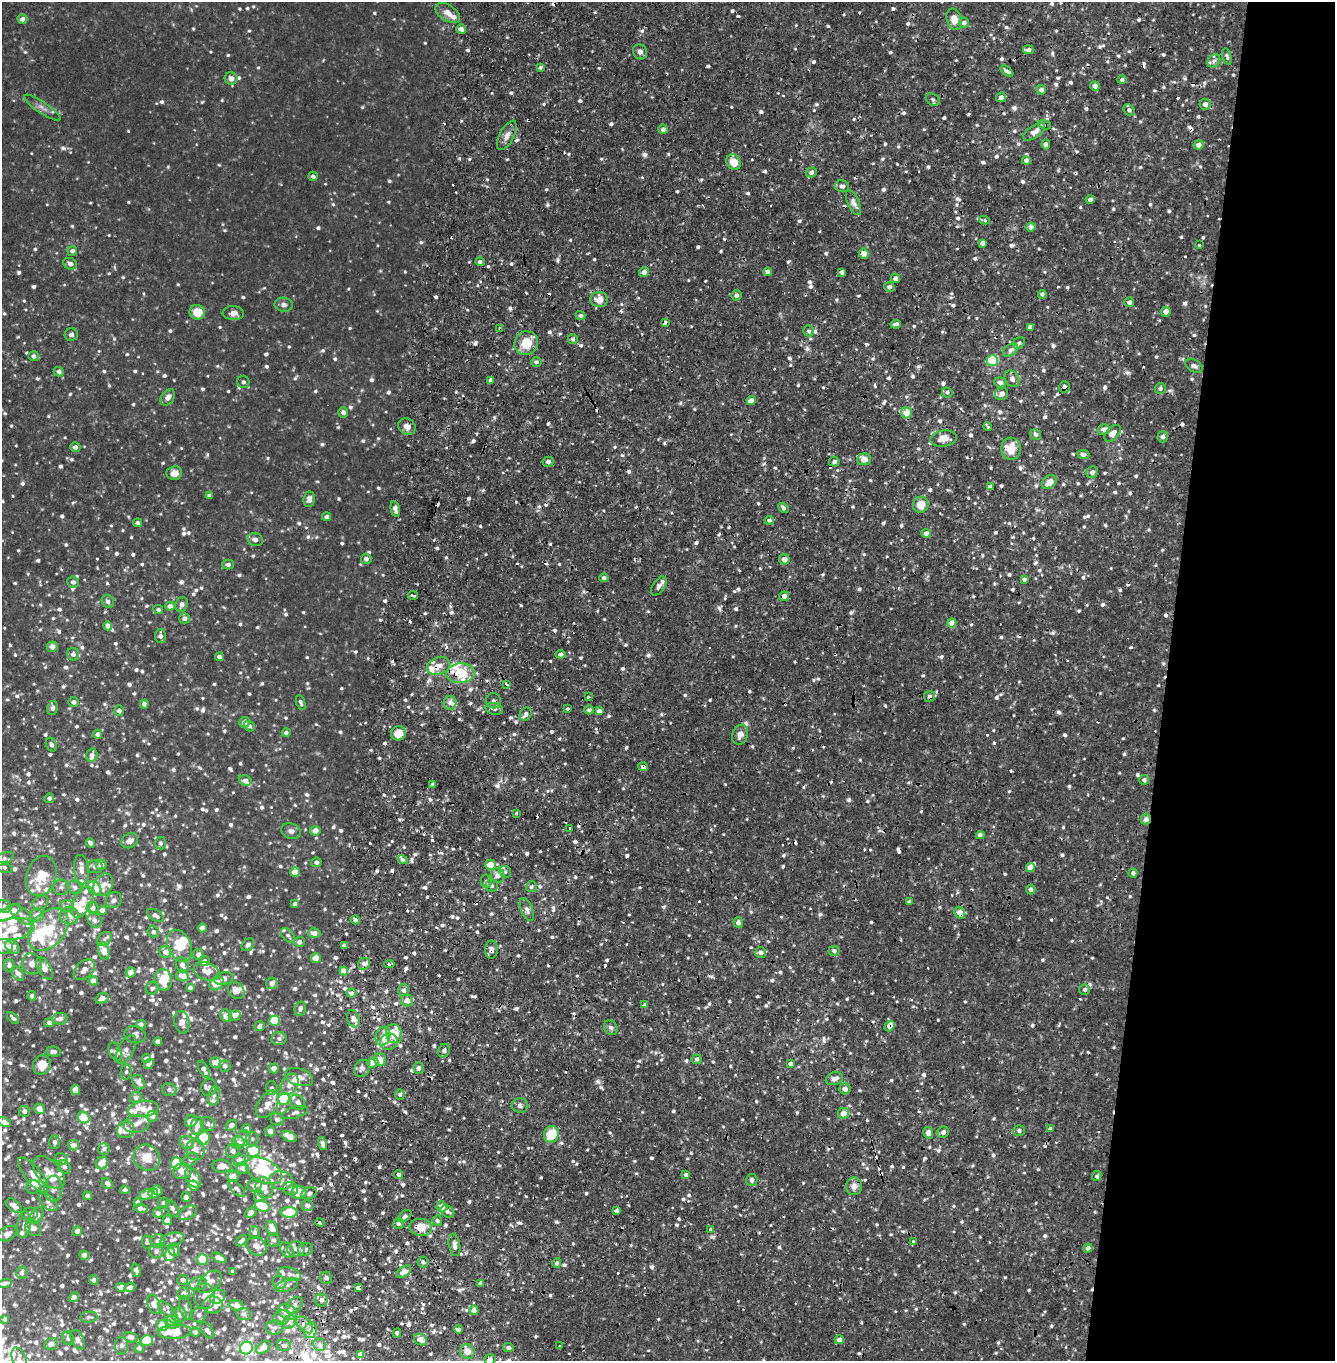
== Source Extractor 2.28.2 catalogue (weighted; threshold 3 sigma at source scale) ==
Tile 8 of 4 x 4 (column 4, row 2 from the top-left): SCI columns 4237-5569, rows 2829-4187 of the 5693 x 5657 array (HDU 1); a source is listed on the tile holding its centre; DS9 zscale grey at full resolution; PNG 1337 x 1363 px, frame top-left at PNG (2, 2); each listed source drawn as its Kron ellipse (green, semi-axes under 4 px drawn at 4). Shown black and unused: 13% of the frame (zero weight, under 2 of 4 exposures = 1% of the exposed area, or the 3 px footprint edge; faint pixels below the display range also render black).
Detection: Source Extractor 2.28.2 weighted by HDU 2 'WHT'; one run over the whole footprint, this tile lists its part. Background 0.051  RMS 0.011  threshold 0.0512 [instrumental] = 3 sigma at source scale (4.5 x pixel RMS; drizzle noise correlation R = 1.50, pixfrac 1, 0.05/0.05 arcsec/px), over >= 5 px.
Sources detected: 1690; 3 inside a brighter object's white glare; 65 cosmic-ray / hot-pixel residue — neither listed nor drawn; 126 inside a brighter listed object's ellipse — not listed separately; of the other 1496, all 500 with FLUX_AUTO >= 2.83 (the completeness limit of this list) listed and drawn (996 fainter detections not listed), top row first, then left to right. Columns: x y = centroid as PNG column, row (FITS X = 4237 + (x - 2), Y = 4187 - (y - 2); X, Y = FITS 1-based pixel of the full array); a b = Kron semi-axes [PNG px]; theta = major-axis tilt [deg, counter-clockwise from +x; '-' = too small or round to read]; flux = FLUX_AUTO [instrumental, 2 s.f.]
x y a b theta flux
448 13 14 7 -33 7.6
22 19 5 4 - 5.2
954 19 11 7 -71 13
964 23 5 5 - 4.4
461 29 5 4 - 6.9
1028 50 5 4 - 3.9
640 52 8 7 - 4
1227 56 8 4 -74 2.9
1214 61 7 5 47 3.2
540 68 4 4 - 2.9
1007 71 7 4 -37 3.6
231 78 6 6 - 6.3
1122 80 4 4 - 3.2
1095 86 5 4 - 5.4
1041 90 5 4 - 4.5
1001 97 5 4 - 5.7
933 100 7 5 -35 3
1205 104 5 5 - 5.3
42 108 21 5 -34 6.2
1129 110 6 5 - 3.4
1045 125 7 3 -19 6.3
663 129 5 4 - 4.6
1034 132 12 6 34 8.4
507 135 16 7 62 7.4
1046 144 5 4 - 5.1
1198 145 5 4 - 6.8
1026 160 4 4 - 4.4
734 162 8 6 -57 17
811 172 5 5 - 4.2
313 176 5 4 - 3.3
842 186 7 6 - 4.2
1090 199 4 4 - 3.9
853 203 13 6 -66 4.8
984 220 5 3 - 4.2
1031 227 4 4 - 8.3
982 243 4 4 - 5.4
1199 245 3 3 - 11
72 251 5 4 - 3.6
864 253 5 5 - 9.3
480 262 5 4 - 3
70 264 7 5 -25 4.4
644 272 5 5 - 6.1
768 272 4 4 - 5.3
842 272 4 4 - 4.6
895 278 4 4 - 4.4
889 287 5 5 - 4.1
1042 294 4 4 - 3.2
737 295 5 5 - 4
599 300 9 7 0 11
1129 302 5 4 - 4.4
284 305 9 7 -5 4.3
197 312 8 7 - 18
1166 312 5 5 - 7.4
233 313 10 7 -3 6.8
581 315 5 4 - 2.8
665 322 4 3 - 10
896 324 5 3 - 3.3
1030 327 4 4 - 4.5
500 329 4 3 - 18
809 331 5 5 - 3.2
71 334 6 6 - 3.4
573 339 5 5 - 3
526 343 12 11 - 22
1019 343 6 5 - 2.9
1010 350 8 5 36 3.5
34 356 5 5 - 3.4
992 360 5 5 - 72
536 362 5 4 - 2.9
1194 366 9 6 -31 3.8
59 372 5 4 - 4.1
1012 379 8 7 - 5.4
491 380 4 4 - 5.3
243 382 6 6 - 3
1000 382 6 5 - 4.9
1065 387 6 5 - 4.8
1160 388 5 5 - 3
947 392 5 5 - 3
1002 394 7 5 29 4.9
168 397 9 6 52 6
751 401 5 4 - 7.6
343 412 5 4 - 4.8
906 413 5 5 - 16
407 426 9 8 - 7
988 426 4 3 - 3
1104 429 6 5 - 5.3
1113 433 10 6 49 8.7
1036 434 5 5 - 2.9
1163 437 5 5 - 3.8
943 438 13 8 9 12
75 447 5 4 - 4.1
1011 449 11 10 - 20
1083 454 6 4 -7 3.4
864 459 7 6 - 8.7
548 462 5 5 - 4.5
834 462 5 5 - 3.6
1092 472 6 5 - 3.8
174 473 8 7 - 7.3
1049 482 8 6 38 11
990 487 4 3 - 22
209 496 4 3 - 3.2
309 499 8 6 82 6.2
921 505 8 7 - 16
783 508 6 4 -50 3.4
395 509 8 4 -77 6.2
327 517 4 4 - 3.7
769 520 5 4 - 3
137 523 4 4 - 2.9
926 533 4 4 - 6.3
255 540 8 6 -20 5.3
366 559 5 5 - 4.3
784 559 5 5 - 7.4
228 565 6 5 - 3.8
604 578 4 4 - 3.5
1024 579 4 4 - 3.3
73 582 6 5 - 3.2
659 586 11 6 57 3.7
413 595 5 3 - 7.2
784 596 5 4 - 5.8
108 601 7 5 -52 3.8
181 604 7 6 - 4.4
170 606 5 4 - 6.7
158 610 5 4 - 2.8
184 618 5 5 - 5
952 623 4 4 - 11
108 626 4 4 - 5.4
160 636 7 5 88 4.7
52 647 5 5 - 7.3
73 654 6 6 - 4.6
561 654 5 4 - 4
219 657 4 3 - 3.3
439 666 12 8 22 12
460 673 14 10 5 32
507 684 4 3 - 3.2
589 697 3 2 - 4
929 697 5 5 - 3.2
493 701 7 7 - 4.6
74 702 5 5 - 4.1
301 703 8 4 -69 3
450 703 7 6 - 5.3
144 704 4 4 - 4.1
52 708 7 5 78 3.7
494 709 9 5 -11 3.7
568 709 3 3 - 3.7
589 710 5 4 - 3.2
119 711 5 5 - 4.6
599 711 4 4 - 7
526 714 7 5 60 5.1
245 722 5 5 - 4.8
249 726 6 5 - 3
286 733 4 4 - 3.1
398 733 7 7 - 16
98 734 4 4 - 4.6
740 735 10 7 68 6.8
51 745 7 5 -64 3.9
92 755 6 5 - 5
643 767 5 3 - 8.1
1144 780 5 5 - 3.2
245 781 6 5 - 6.4
432 785 4 4 - 4.4
49 798 5 4 - 3.1
516 814 3 3 - 4
1146 819 6 5 - 5.1
570 828 3 3 - 12
291 831 10 7 -20 4.6
315 831 5 5 - 8.8
980 835 4 4 - 5
130 841 9 7 33 6.8
90 843 5 3 - 3.3
160 843 6 5 - 2.9
4 859 10 5 28 2.9
403 860 5 4 - 3.3
316 862 5 5 - 3.4
101 865 5 5 - 6.1
490 865 5 5 - 18
4 867 9 5 -18 3.1
95 867 8 6 -2 3.5
1030 867 4 4 - 12
81 870 15 7 -85 6.4
295 872 4 4 - 12
505 872 6 5 - 2.9
1133 873 4 4 - 3.6
498 875 7 6 - 5.8
41 876 20 15 71 23
486 881 7 5 -78 2.8
103 885 12 9 59 9.6
492 886 6 6 - 3.6
61 887 8 8 - 3.3
75 887 7 6 - 3.6
531 887 5 5 - 3
94 888 8 6 -48 22
1031 889 5 5 - 3.4
114 900 8 7 - 4
909 901 4 3 - 3
40 902 8 6 26 3.6
82 902 17 9 62 15
295 904 4 4 - 5.1
5 906 7 6 - 3.6
67 906 7 6 - 3.1
93 908 6 5 - 4.4
102 910 4 4 - 7.7
527 910 12 6 -67 4.4
8 913 14 6 29 28
960 913 6 5 - 11
21 914 14 6 -38 5.8
37 915 7 6 - 7.1
155 915 9 5 -30 4.5
69 916 9 8 - 9.3
95 920 8 6 -55 3.8
355 920 4 4 - 3.9
738 923 5 4 - 4.8
202 928 4 4 - 6.8
11 929 23 10 7 24
48 930 24 16 48 43
153 932 5 5 - 3.3
314 933 6 5 - 6.2
288 935 9 5 -49 3
104 939 8 6 42 3
299 942 5 5 - 4.7
248 945 7 5 46 3
344 945 4 3 - 5.1
4 946 9 7 -10 8.4
179 946 17 11 -65 26
12 947 8 5 -36 9
491 950 9 6 89 5.5
104 951 9 5 -75 13
834 951 5 5 - 3.4
166 952 6 6 - 7.6
761 952 5 5 - 6
198 954 5 5 - 5
316 958 5 4 - 11
204 961 5 5 - 4.2
32 964 11 9 -66 7.7
364 964 6 5 - 5.1
389 964 5 3 - 3.7
9 965 6 5 - 4
182 965 7 6 - 5.2
44 968 12 6 -61 6.8
84 970 12 8 44 7.8
207 971 13 8 -20 10
344 971 4 4 - 14
131 972 5 5 - 6.6
18 973 8 5 -51 3.9
183 976 6 5 - 12
224 978 10 6 12 6.2
163 980 10 8 -83 25
93 981 4 4 - 8.8
217 983 8 6 43 10
272 983 6 5 - 5.9
152 988 7 6 - 2.9
190 988 4 4 - 3.6
1085 989 5 5 - 3.3
404 990 6 5 - 4.2
236 991 9 7 -45 10
351 993 5 4 - 4
32 996 4 4 - 4.2
102 998 7 5 20 4.9
407 1000 6 6 - 7.4
645 1005 4 3 - 15
300 1009 7 5 76 4
235 1015 6 5 - 6.2
226 1016 6 5 - 9.6
13 1018 7 4 -44 3.2
60 1019 7 5 7 5.6
353 1019 9 6 -72 6.2
275 1021 5 5 - 44
182 1022 11 7 -80 6.4
49 1023 5 4 - 5
141 1024 5 4 - 3.1
260 1026 5 4 - 4.2
889 1026 6 4 53 25
611 1028 8 6 -57 3.1
394 1034 10 8 -64 18
135 1035 11 8 -17 5.4
383 1036 9 7 73 6.9
279 1038 7 6 - 3.6
158 1041 4 4 - 4.4
389 1042 9 8 - 7.7
126 1049 15 8 60 5.8
444 1051 7 5 62 3.7
54 1052 7 5 -6 3.7
115 1052 10 5 -68 3.1
146 1059 4 4 - 3
697 1059 5 5 - 2.9
380 1060 6 6 - 12
216 1062 6 5 - 7.5
373 1062 5 5 - 10
149 1064 6 4 44 3.5
790 1064 4 4 - 3.6
42 1065 10 9 - 16
225 1066 6 5 - 3.4
274 1068 5 4 - 6.6
362 1068 9 7 60 4.7
419 1068 5 5 - 3.2
204 1069 9 4 -63 5.7
126 1072 7 5 78 3.1
299 1077 14 8 -17 7.6
834 1079 9 6 17 5.8
139 1082 7 6 - 6.1
290 1084 11 8 63 8.2
209 1087 8 7 - 2.8
272 1088 6 6 - 2.9
845 1089 6 5 - 6.3
75 1090 5 4 - 12
169 1090 7 6 - 3.4
400 1095 5 5 - 3
214 1096 10 5 77 3.5
136 1098 6 5 - 4
284 1099 6 5 - 57
298 1102 8 6 -51 5.8
267 1104 15 9 56 11
520 1105 8 7 - 4.5
39 1109 6 4 -43 9.4
143 1109 15 8 9 11
24 1111 5 5 - 4.7
295 1112 13 5 18 3.8
843 1113 5 5 - 11
152 1116 6 5 - 4.2
83 1117 6 5 - 36
277 1119 6 6 - 3.5
191 1121 6 5 - 9
4 1122 6 4 -24 7.2
136 1124 13 8 9 7.3
208 1124 7 7 - 4
231 1125 6 5 - 5.1
197 1126 9 6 74 11
246 1129 4 4 - 6.7
1051 1129 4 4 - 3.2
125 1130 9 8 - 8.6
270 1131 5 4 - 7.3
1019 1131 6 5 - 3.2
943 1132 6 5 - 4.8
928 1133 6 5 - 6.2
551 1134 8 7 - 29
289 1137 8 4 -23 15
203 1138 7 6 - 47
243 1138 8 7 - 6.1
252 1139 7 6 - 2.9
54 1142 7 5 85 3.6
187 1142 7 6 - 8.7
238 1143 6 6 - 8.3
323 1144 7 3 -75 3.5
73 1145 5 5 - 6.6
104 1149 6 5 - 3.2
195 1149 11 9 -85 10
233 1151 7 7 - 4.6
253 1151 6 5 - 27
147 1158 14 12 -43 17
62 1159 6 5 - 4
191 1160 8 6 37 3
239 1160 6 6 - 5.8
102 1163 6 6 - 16
176 1163 6 5 - 36
222 1166 9 6 -7 9
64 1167 7 6 - 3.8
243 1168 6 5 - 6.1
182 1171 9 8 - 14
264 1171 19 11 -27 39
49 1172 19 11 -46 12
398 1174 4 4 - 3.3
33 1175 22 8 -51 15
686 1175 4 4 - 3.2
233 1176 5 5 - 6.2
1097 1176 5 4 - 3.3
193 1178 11 7 -58 8.2
281 1180 11 9 -12 5.8
752 1180 6 5 - 3.7
107 1183 6 4 -52 4.3
193 1185 5 5 - 8.6
255 1185 7 6 - 6.4
854 1186 9 8 - 6.6
33 1187 7 6 - 3.7
264 1188 11 8 -77 9.8
290 1188 8 6 -18 5.5
53 1189 13 9 88 6.5
237 1189 10 5 -42 3
125 1190 4 4 - 3.6
158 1190 5 4 - 5.3
299 1192 7 6 - 17
153 1193 5 5 - 10
309 1193 8 5 22 3.2
146 1195 7 5 22 12
87 1196 4 3 - 3.6
259 1196 5 5 - 4.2
186 1197 5 4 - 2.9
48 1202 11 6 -42 3.9
138 1202 4 4 - 4.3
164 1203 6 5 - 2.9
307 1205 6 5 - 5.7
14 1206 9 5 -38 7.5
262 1206 8 5 -21 37
442 1207 5 5 - 12
140 1208 7 4 -9 5.8
173 1209 9 5 -57 3.5
447 1211 7 5 -35 3.4
616 1211 4 3 - 3.2
289 1212 8 5 0 29
158 1213 5 5 - 3.8
188 1213 10 6 29 4
251 1213 6 4 43 8.1
30 1214 8 6 7 4.1
37 1215 9 6 60 6.4
405 1216 7 5 41 3
167 1220 5 4 - 5.5
437 1221 5 5 - 2.8
320 1222 4 3 - 8.7
24 1224 13 6 83 5.3
398 1224 5 5 - 3
421 1227 11 8 -7 16
33 1228 8 7 - 6.6
272 1228 7 5 -65 10
710 1229 4 3 - 3.4
77 1231 5 4 - 4.8
255 1233 6 5 - 3
7 1234 10 6 29 5.6
172 1240 12 6 15 5
274 1240 6 6 - 2.9
158 1241 7 6 - 4.8
241 1241 6 3 47 3.3
913 1241 3 3 - 8.5
147 1242 6 5 - 3
454 1245 11 5 -80 5.6
256 1246 11 8 -39 8.9
1088 1248 4 4 - 5.6
296 1249 9 7 13 6.3
305 1249 8 6 21 4.1
174 1250 6 5 - 3.1
287 1250 8 6 -55 3.5
156 1251 7 7 - 4.8
84 1255 4 4 - 7.8
170 1255 6 5 - 25
219 1258 8 4 -27 6.8
202 1259 5 5 - 44
423 1262 5 5 - 2.9
557 1263 5 4 - 3.4
136 1270 7 4 -73 7.4
233 1271 4 4 - 2.9
404 1272 8 5 33 9.6
22 1273 6 5 - 3.9
290 1274 11 6 -16 4.5
326 1278 6 5 - 3.5
93 1280 5 4 - 3.9
183 1280 5 5 - 4.9
210 1282 14 8 40 8.8
279 1282 7 6 - 3.5
5 1283 7 4 14 4
481 1283 4 3 - 3.3
198 1284 9 6 9 3.7
287 1285 12 6 20 4.3
121 1287 5 4 - 7.2
130 1287 5 4 - 4.1
358 1288 4 4 - 4.3
184 1293 6 6 - 5
204 1296 13 10 -79 6.4
74 1297 5 4 - 5.3
218 1297 8 6 36 13
322 1300 6 6 - 4.7
154 1304 10 6 -69 6.9
213 1305 9 8 - 8.8
295 1305 9 6 50 3.8
237 1306 7 5 -13 8.9
186 1308 12 6 -75 3.5
474 1310 5 4 - 8.3
169 1312 14 5 -50 4.5
288 1312 10 7 -28 16
244 1314 7 6 - 4
179 1315 7 7 - 7.2
199 1315 8 7 - 4.5
89 1317 8 5 5 2.9
281 1317 8 7 - 6.5
4 1319 4 3 - 3
173 1322 7 6 - 6.6
289 1322 7 6 - 3.5
162 1325 5 5 - 23
305 1325 10 6 -46 5.5
275 1328 8 7 - 3.8
458 1329 4 3 - 4.7
207 1330 9 5 -51 4.8
311 1330 8 6 68 14
175 1332 17 7 4 22
195 1332 4 4 - 4.1
397 1333 4 3 - 3.6
130 1337 7 5 -13 6.2
68 1338 7 5 -67 3.6
78 1340 11 6 -60 5.4
147 1340 6 5 - 36
420 1340 6 5 - 10
839 1340 5 4 - 7.1
51 1344 6 6 - 5.6
284 1345 7 5 -13 3.3
320 1345 6 6 - 3.6
122 1346 8 6 90 3.6
559 1346 3 2 - 7.1
263 1347 8 5 39 11
139 1348 5 4 - 3.4
246 1348 6 6 - 200
508 1348 5 4 - 3.8
467 1351 7 7 - 10
361 1354 4 4 - 6.1
490 1359 5 5 - 5
19 1360 13 6 -69 6.7
Overlapping masked pixels (flux is a lower limit): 22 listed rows (the first 20) at x y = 1045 125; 665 322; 500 329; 1065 387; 943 438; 1049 482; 604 578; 439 666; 460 673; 929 697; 643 767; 1146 819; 960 913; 491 950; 889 1026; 389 1042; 320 1222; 421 1227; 358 1288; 311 1330
Isophote crosses this tile's border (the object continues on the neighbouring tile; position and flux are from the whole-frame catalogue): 8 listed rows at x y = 4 859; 4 867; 8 913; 11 929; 4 946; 4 1122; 490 1359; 19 1360
Unlisted compact peaks at least as high as the median listed source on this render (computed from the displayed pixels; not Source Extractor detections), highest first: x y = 648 655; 994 743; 380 620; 731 107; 710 700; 816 104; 1005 1277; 507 159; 459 158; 680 403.